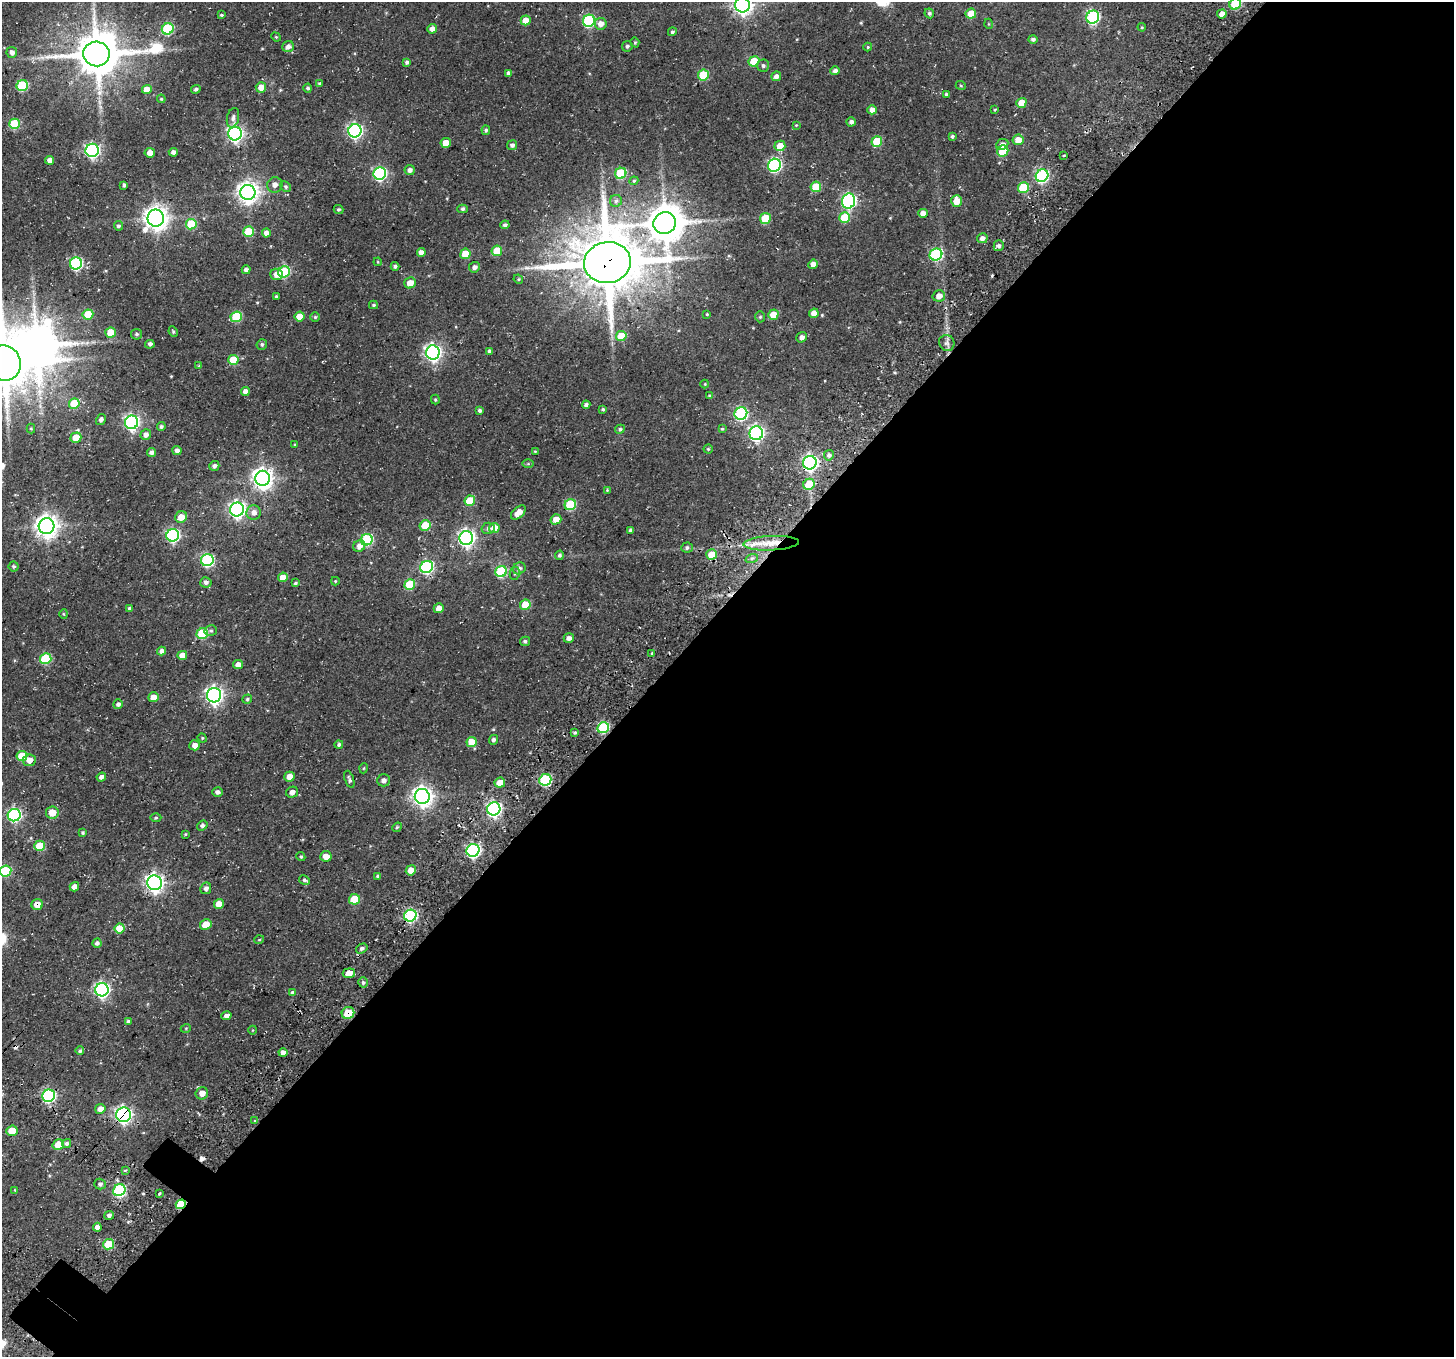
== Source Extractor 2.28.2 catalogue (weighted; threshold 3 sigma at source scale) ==
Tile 12 of 4 x 4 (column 4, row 3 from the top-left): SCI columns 4590-6041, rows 1826-3180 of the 6271 x 6296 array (HDU 1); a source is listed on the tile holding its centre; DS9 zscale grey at full resolution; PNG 1456 x 1359 px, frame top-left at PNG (2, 2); each listed source drawn as its Kron ellipse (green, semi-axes under 4 px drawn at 4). Shown black and unused: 55% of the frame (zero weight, under 3 of 4 exposures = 13% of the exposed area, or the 3 px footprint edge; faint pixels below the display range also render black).
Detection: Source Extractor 2.28.2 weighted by HDU 2 'WHT'; one run over the whole footprint, this tile lists its part. Background 0.177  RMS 0.0083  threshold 0.0373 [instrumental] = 3 sigma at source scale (4.5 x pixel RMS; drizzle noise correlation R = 1.50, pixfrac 1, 0.0396/0.0396 arcsec/px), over >= 5 px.
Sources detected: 292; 1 too faint to see at this stretch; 2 inside a brighter object's white glare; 3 cosmic-ray / hot-pixel residue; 2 long thin detections or spike segments (spike, bleed or trail) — neither listed nor drawn; the other 284 listed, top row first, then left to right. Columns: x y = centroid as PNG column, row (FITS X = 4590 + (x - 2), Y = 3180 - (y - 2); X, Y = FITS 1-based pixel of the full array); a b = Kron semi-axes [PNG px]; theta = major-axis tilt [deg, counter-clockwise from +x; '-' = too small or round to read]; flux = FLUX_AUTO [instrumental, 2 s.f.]
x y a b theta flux
1235 4 6 5 - 36
743 5 7 7 - 450
929 13 5 4 - 1.7
971 14 5 5 - 14
1222 14 5 4 - 5.3
221 15 3 2 - 1
1093 17 7 6 - 130
526 20 5 5 - 11
589 21 6 6 - 93
601 24 6 6 - 6.3
989 24 5 3 - 0.7
1142 27 4 3 - 0.78
168 29 6 5 - 67
432 29 5 4 - 4.2
672 32 4 4 - 1.7
276 37 5 4 - 0.86
1033 39 5 4 - 2.2
635 42 5 4 - 1
288 46 6 5 - 3.8
627 46 5 5 - 1.8
868 47 4 4 - 0.96
12 52 5 5 - 4
96 54 13 12 - 2700
754 61 5 5 - 22
407 62 4 4 - 1.9
763 66 6 6 - 1.9
835 71 5 4 - 2.6
509 73 4 3 - 2.5
703 75 5 5 - 38
776 76 5 4 - 3.7
319 84 3 3 - 1.3
22 85 6 5 - 57
961 86 5 3 - 0.79
261 87 5 5 - 7.4
308 88 4 4 - 1.7
147 89 5 4 - 8.1
196 89 5 4 - 1.6
946 94 3 3 - 1.9
161 99 4 4 - 0.91
1021 103 5 4 - 9.9
872 110 5 4 - 5.1
995 110 3 2 - 0.67
233 118 10 6 76 2.8
851 122 5 4 - 2.9
15 124 5 5 - 44
796 125 4 4 - 0.81
486 130 5 4 - 1.5
355 131 7 6 - 200
235 134 7 6 - 240
952 136 4 3 - 1.5
1018 140 5 5 - 8
877 141 5 5 - 26
446 143 5 5 - 12
1002 144 6 5 - 3.4
512 145 5 5 - 2.7
780 146 5 5 - 13
92 150 6 6 - 190
1003 151 6 5 - 28
173 152 4 4 - 2.6
150 153 5 4 - 5.5
1064 155 3 2 - 0.61
50 160 4 4 - 4.1
774 165 7 6 - 140
410 170 5 5 - 3.1
380 173 6 6 - 130
621 173 6 5 - 46
1042 176 6 6 - 120
634 181 4 4 - 0.95
124 185 4 3 - 2
275 185 8 7 - 4.4
286 187 6 5 - 1.7
816 187 5 5 - 24
1023 187 5 5 - 37
248 192 7 7 - 540
616 201 6 6 - 2
849 201 7 6 - 160
956 201 6 5 - 10
338 209 5 4 - 1.4
462 209 5 4 - 1.6
923 213 5 4 - 5.6
156 218 8 8 - 700
765 218 5 5 - 34
845 218 5 5 - 27
665 223 11 10 - 2100
191 224 5 5 - 34
505 225 4 4 - 1.9
118 226 4 4 - 1.9
248 232 5 5 - 26
266 233 4 4 - 5
982 238 5 5 - 3.7
999 246 5 5 - 2.8
497 251 5 5 - 23
421 253 4 4 - 4.9
465 254 5 5 - 22
936 254 6 6 - 90
378 262 4 3 - 0.72
76 263 6 6 - 110
607 263 23 20 9 4700
813 264 5 4 - 4.9
395 266 4 4 - 1.4
474 267 5 5 - 3.3
246 270 4 4 - 3
284 272 6 5 - 65
276 274 6 5 - 5.4
518 279 5 4 - 0.86
410 283 6 5 - 9.2
939 296 6 5 - 5.4
276 297 3 3 - 1.2
373 305 4 3 - 1.4
814 313 5 4 - 7.4
88 314 5 5 - 27
707 314 4 3 - 0.74
773 315 5 5 - 13
236 317 6 5 - 41
300 317 5 5 - 14
315 317 4 4 - 1.1
760 317 5 4 - 1.1
173 332 5 3 - 1.1
110 333 5 5 - 16
137 334 5 5 - 1.6
621 336 5 5 - 20
802 337 5 5 - 2.9
947 343 8 7 - 2.8
150 344 5 4 - 1.8
262 344 5 5 - 1.6
490 351 4 4 - 2.9
433 352 7 7 - 280
233 360 5 5 - 27
4 363 18 16 -67 3300
199 366 4 3 - 0.75
705 384 4 4 - 0.77
245 392 4 4 - 5
710 396 4 4 - 1.3
435 400 5 3 - 0.99
74 404 5 5 - 27
586 405 4 4 - 2.2
603 409 4 3 - 1.2
480 410 4 3 - 1.7
741 414 6 6 - 110
101 420 6 4 58 1.9
131 422 7 6 - 200
161 427 4 4 - 1.6
31 429 5 4 - 0.94
620 429 5 4 - 1.5
722 429 4 3 - 0.95
756 433 7 7 - 200
146 434 5 5 - 3.6
76 438 5 5 - 15
295 445 3 3 - 0.9
708 449 4 4 - 0.99
177 450 4 4 - 3.6
535 451 3 3 - 0.63
152 453 4 4 - 3.7
829 455 5 5 - 2.4
810 463 7 6 - 210
528 464 6 4 0 0.88
214 466 5 5 - 2.2
263 478 7 7 - 480
809 484 6 5 - 21
607 490 4 4 - 0.76
470 501 5 5 - 23
570 505 6 5 - 52
237 509 7 7 - 270
254 512 7 7 - 5.2
518 512 9 5 42 7.7
181 517 6 5 - 8.3
556 519 5 5 - 7.8
425 525 5 5 - 22
46 526 8 8 - 640
488 528 6 5 - 2.4
494 528 5 5 - 12
631 530 4 4 - 2.1
173 535 6 6 - 140
466 538 7 7 - 280
367 540 6 5 - 73
771 543 28 7 3 16
359 546 6 5 - 5.1
687 548 5 5 - 2.1
711 554 5 5 - 16
559 555 5 4 - 1.7
752 558 6 4 19 1.6
207 560 6 6 - 110
14 566 5 5 - 1.7
427 567 6 6 - 110
519 568 6 5 - 2.8
501 571 6 5 - 68
515 573 6 5 - 1.5
283 577 5 4 - 8.1
335 581 4 4 - 0.78
206 582 5 5 - 2.9
295 583 4 3 - 1.2
410 585 5 5 - 35
525 605 5 5 - 20
129 608 4 3 - 1.6
439 608 5 5 - 6.7
64 614 5 3 - 0.78
211 631 6 5 - 1.5
202 634 6 5 - 45
569 638 5 4 - 3.5
525 641 5 4 - 1.6
162 651 4 4 - 4.1
652 653 4 3 - 1.3
182 655 5 4 - 7.5
46 659 6 5 - 50
238 665 5 4 - 5.1
214 695 7 7 - 290
153 697 5 5 - 8.3
247 699 5 4 - 1.3
118 704 5 5 - 2.7
603 728 6 5 - 62
575 732 4 4 - 1.5
202 738 5 4 - 0.92
494 740 5 4 - 1.9
471 742 5 5 - 13
195 745 5 5 - 5.2
339 745 4 4 - 1.6
22 756 5 5 - 25
29 760 6 6 - 6.8
364 768 5 3 - 0.67
101 777 5 4 - 3.4
289 777 5 5 - 6.2
349 779 9 4 -71 2
383 780 6 6 - 2.9
545 780 6 5 - 84
500 783 5 5 - 10
218 792 5 4 - 2.8
292 792 6 5 - 3.5
422 796 7 7 - 450
494 809 7 6 - 200
52 812 6 6 - 12
14 815 6 6 - 140
156 818 5 3 - 0.93
202 826 5 4 - 2.2
397 827 5 4 - 1.2
83 833 4 3 - 1.4
185 834 4 3 - 0.88
40 846 5 5 - 20
473 850 6 6 - 150
326 856 5 5 - 7.1
301 857 4 4 - 1.3
411 870 5 5 - 7.7
6 871 6 5 - 54
378 876 4 4 - 1.4
304 880 5 4 - 1.8
155 883 7 7 - 350
74 887 5 4 - 5.1
206 888 6 5 - 2.9
354 899 5 5 - 26
37 904 6 5 - 9.1
219 904 5 4 - 9.3
410 916 6 5 - 100
206 925 6 5 - 13
119 928 5 5 - 17
259 940 5 3 - 0.67
97 943 4 4 - 2.5
362 948 6 4 32 1.9
349 973 6 5 - 11
363 982 5 4 - 1.9
102 990 7 6 - 200
292 992 4 3 - 1.2
348 1013 6 6 - 22
226 1016 5 4 - 3.1
128 1021 4 3 - 2.2
186 1028 5 3 - 0.63
253 1030 4 3 - 0.6
80 1051 4 4 - 1.5
283 1053 4 4 - 4.7
202 1093 6 6 - 6.5
49 1096 6 6 - 130
100 1109 5 5 - 6.4
124 1115 7 7 - 210
255 1121 3 3 - 0.95
12 1131 6 5 - 14
67 1143 5 4 - 2.1
58 1145 6 5 - 18
125 1170 4 3 - 1.1
100 1184 5 5 - 2.1
15 1190 4 3 - 0.76
119 1190 6 5 - 93
159 1193 3 3 - 1.1
181 1204 5 4 - 34
109 1215 5 4 - 2.4
97 1227 4 4 - 4.5
109 1244 5 5 - 28
Overlapping masked pixels (flux is a lower limit): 11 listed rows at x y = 607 263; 810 463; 771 543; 473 850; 37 904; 410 916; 348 1013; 283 1053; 49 1096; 124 1115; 181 1204
Isophote crosses this tile's border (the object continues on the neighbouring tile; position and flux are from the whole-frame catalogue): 4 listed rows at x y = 1235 4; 743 5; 4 363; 6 871